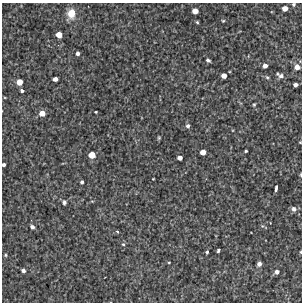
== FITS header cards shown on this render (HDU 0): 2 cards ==
NAXIS1  =                  300 / Width of image
NAXIS2  =                  300 / Height of image

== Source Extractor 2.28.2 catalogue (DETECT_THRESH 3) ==
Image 300 x 300 px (HDU 0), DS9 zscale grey, 1 PNG px = 1 image px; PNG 304 x 304 px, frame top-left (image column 1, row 300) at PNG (2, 3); no overlay
Background 3510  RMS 280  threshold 844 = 3 sigma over >= 5 px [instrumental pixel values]
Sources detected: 46; all 46 listed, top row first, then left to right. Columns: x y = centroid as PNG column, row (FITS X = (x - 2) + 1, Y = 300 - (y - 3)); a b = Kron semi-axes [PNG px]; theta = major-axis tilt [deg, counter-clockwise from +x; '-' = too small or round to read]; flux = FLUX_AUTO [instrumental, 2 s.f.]
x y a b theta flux
294 4 6 5 - 31000
285 8 5 5 - 130000
195 11 5 5 - 160000
71 13 11 8 79 280000
223 21 4 4 - 19000
197 22 3 3 - 23000
59 35 5 5 - 170000
78 53 4 4 - 63000
208 60 4 3 - 42000
265 66 4 4 - 88000
297 67 6 6 - 100000
280 75 9 5 -25 67000
224 76 5 4 - 120000
267 77 6 4 -41 28000
55 79 4 4 - 88000
19 82 5 5 - 170000
295 85 4 4 - 69000
22 91 4 3 - 37000
254 105 5 3 - 21000
96 112 3 2 - 17000
42 113 5 5 - 140000
188 126 5 5 - 50000
159 138 5 4 - 21000
300 142 3 3 - 13000
246 151 3 3 - 23000
203 152 5 4 - 140000
92 155 6 5 - 200000
180 158 4 4 - 94000
4 165 3 3 - 42000
301 175 5 2 - 18000
153 179 3 2 - 12000
82 182 3 3 - 37000
276 188 6 3 80 61000
64 202 5 5 - 47000
294 209 7 6 - 61000
32 227 5 4 - 53000
117 231 3 3 - 18000
123 244 5 4 - 24000
218 250 4 3 - 50000
207 252 3 3 - 25000
301 252 4 3 - 18000
5 255 4 3 - 20000
169 262 3 2 - 14000
259 264 4 4 - 66000
23 271 4 3 - 42000
277 272 5 4 - 66000
At the frame edge (FLAGS 8, measured only in part): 5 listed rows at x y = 294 4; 300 142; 4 165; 301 175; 301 252